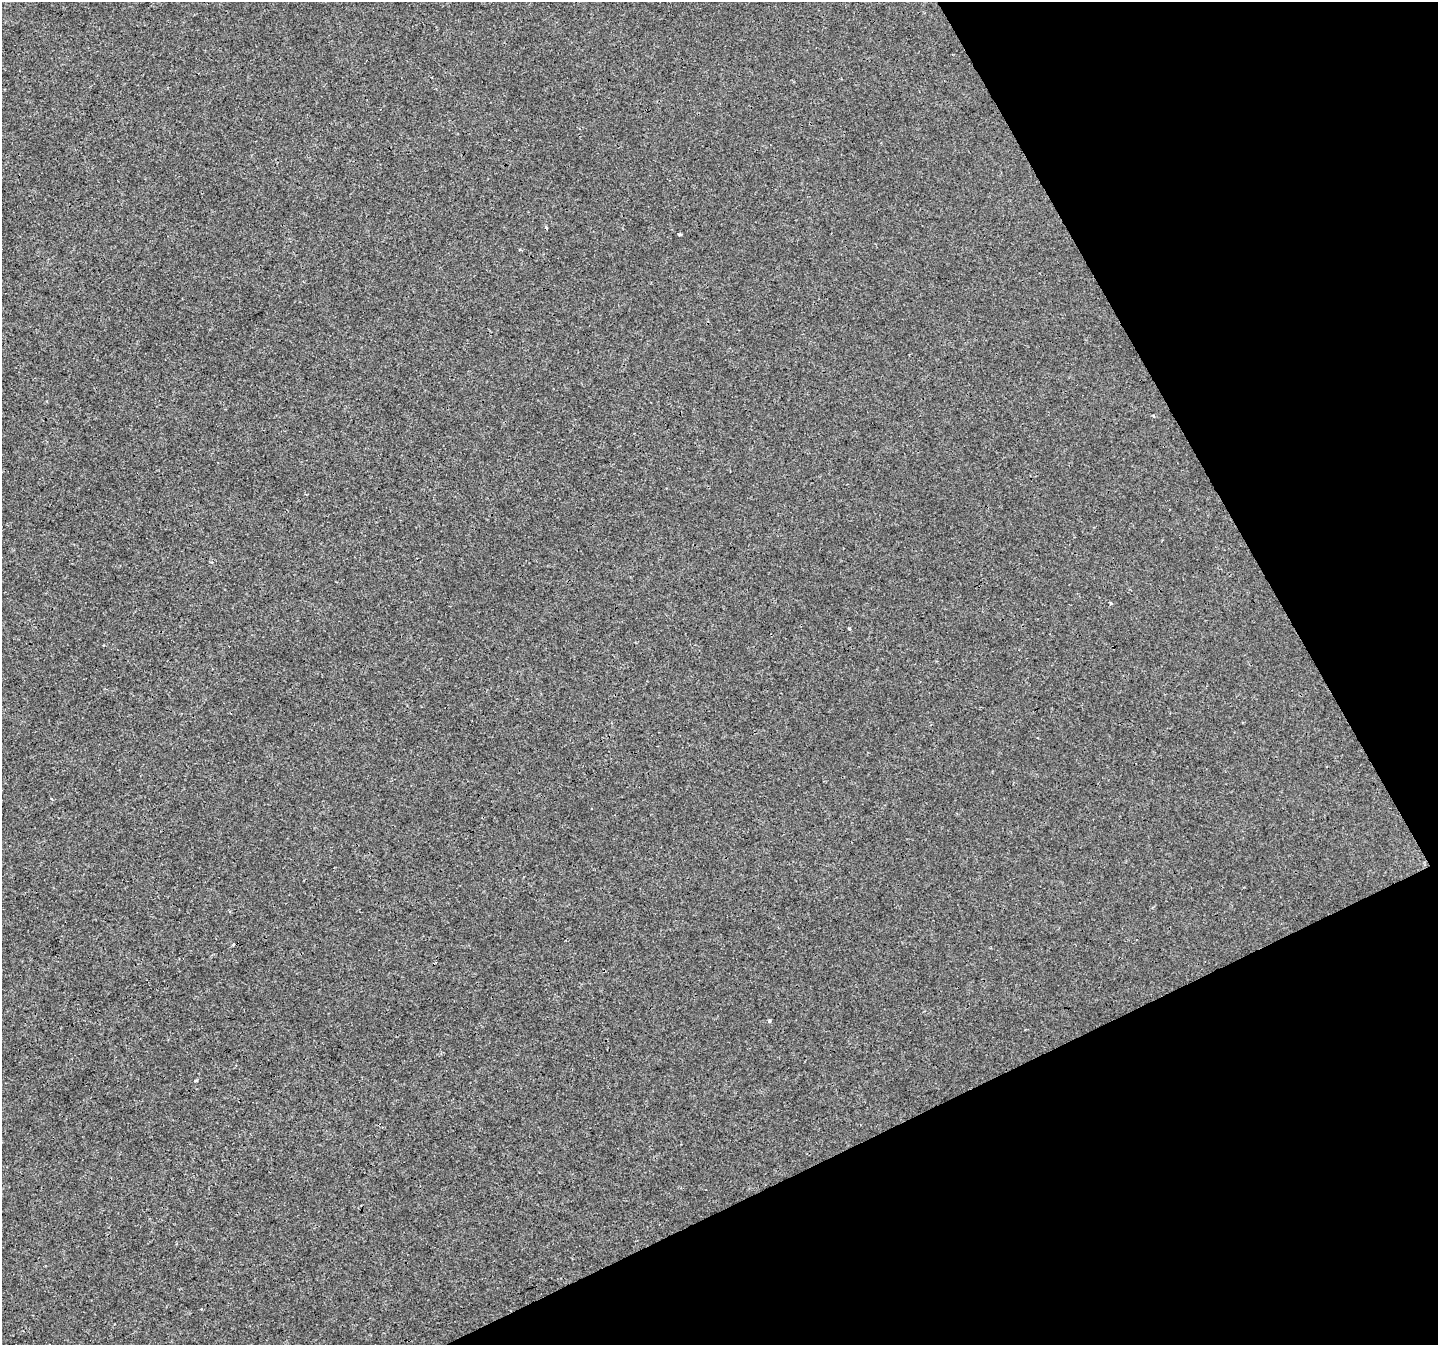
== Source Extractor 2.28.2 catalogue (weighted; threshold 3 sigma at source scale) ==
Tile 12 of 4 x 4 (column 4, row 3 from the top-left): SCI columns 4311-5746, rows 1443-2785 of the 5750 x 5629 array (HDU 1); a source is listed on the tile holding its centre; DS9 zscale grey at full resolution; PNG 1440 x 1347 px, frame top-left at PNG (2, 2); no overlay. Shown black and unused: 24% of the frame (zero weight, under 3 of 4 exposures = <1% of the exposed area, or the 3 px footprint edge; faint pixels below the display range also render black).
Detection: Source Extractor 2.28.2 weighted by HDU 2 'WHT'; one run over the whole footprint, this tile lists its part. Background 0.00784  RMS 0.0018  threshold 0.00832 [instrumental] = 3 sigma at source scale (4.5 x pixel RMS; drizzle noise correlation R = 1.50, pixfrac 1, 0.0396/0.0396 arcsec/px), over >= 5 px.
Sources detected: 6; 1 cosmic-ray / hot-pixel residue — not listed; the other 5 listed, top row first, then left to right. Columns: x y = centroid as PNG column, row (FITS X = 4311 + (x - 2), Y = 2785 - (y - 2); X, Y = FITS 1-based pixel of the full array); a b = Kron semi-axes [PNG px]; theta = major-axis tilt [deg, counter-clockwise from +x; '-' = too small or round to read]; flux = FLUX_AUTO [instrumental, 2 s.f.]
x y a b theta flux
546 228 3 2 - 0.51
680 234 3 3 - 0.28
1111 603 3 3 - 0.42
849 628 3 3 - 0.7
770 1021 3 3 - 0.32